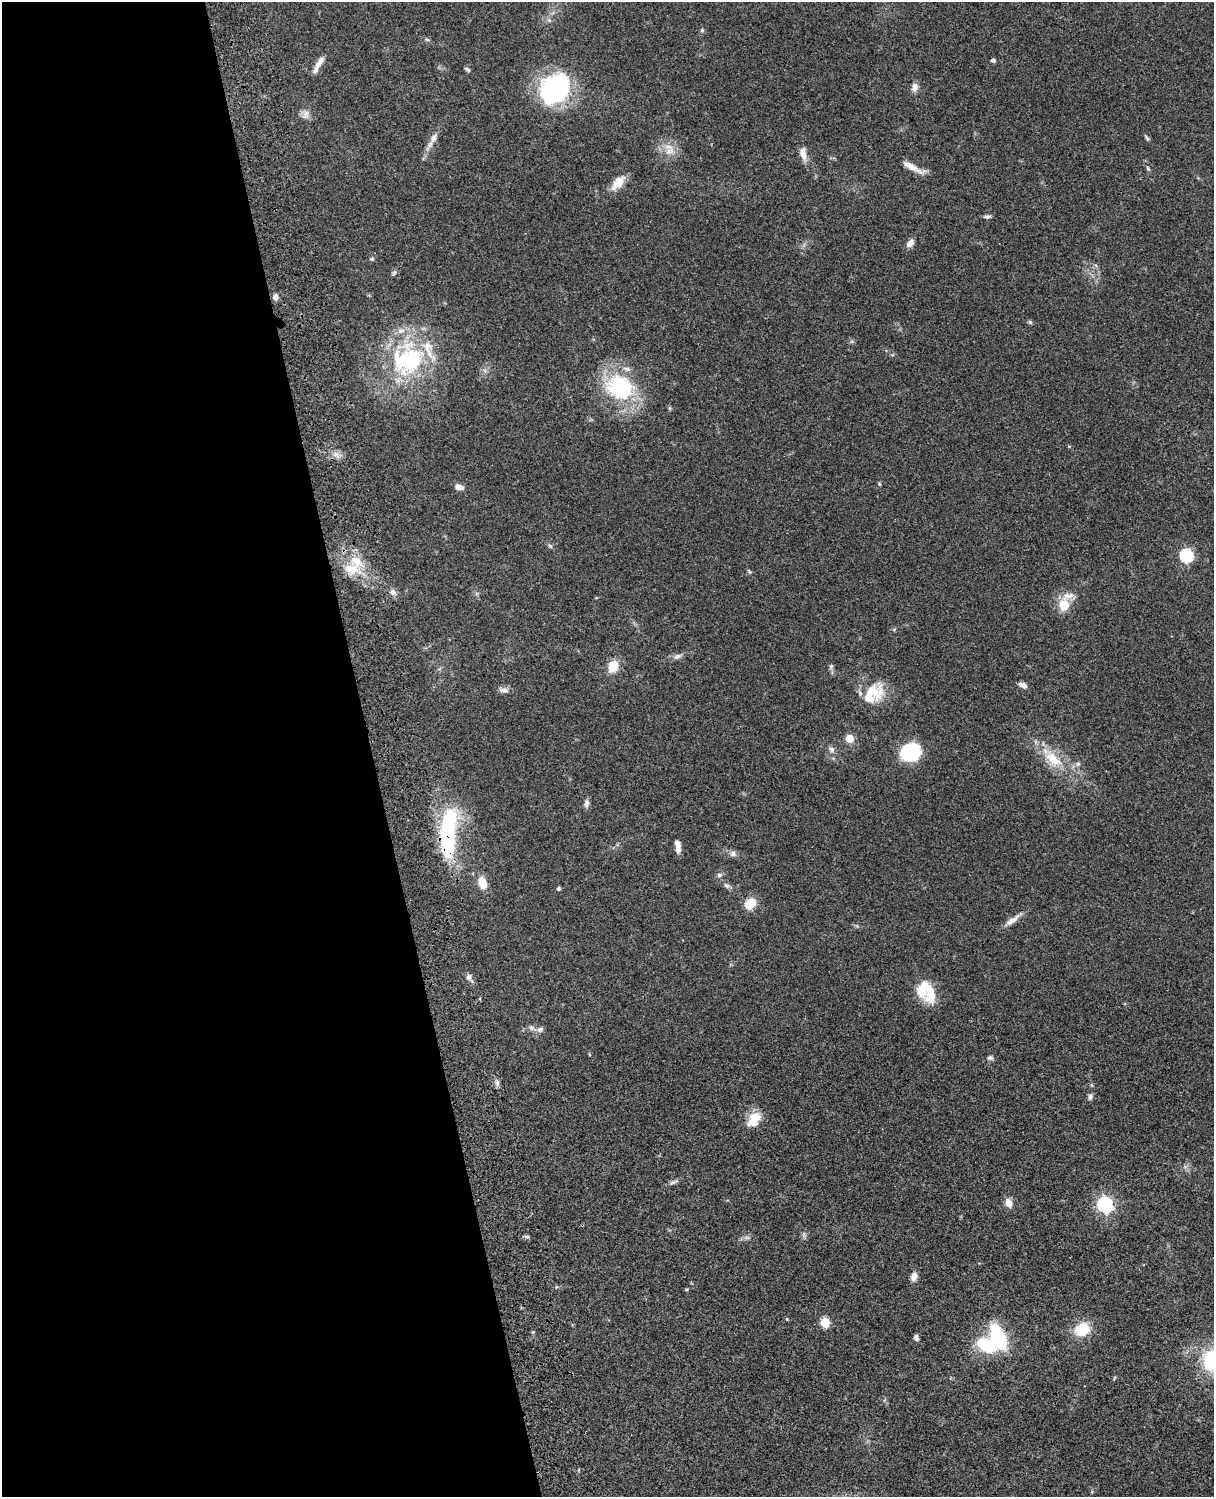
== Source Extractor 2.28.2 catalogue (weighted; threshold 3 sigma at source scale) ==
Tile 5 of 4 x 3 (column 1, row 2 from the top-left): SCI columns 121-1332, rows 1773-3267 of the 5088 x 4927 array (HDU 1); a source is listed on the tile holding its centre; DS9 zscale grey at full resolution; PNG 1216 x 1499 px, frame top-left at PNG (2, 2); no overlay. Shown black and unused: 31% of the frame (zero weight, under 3 of 4 exposures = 6% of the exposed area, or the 3 px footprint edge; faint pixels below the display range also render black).
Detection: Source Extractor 2.28.2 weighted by HDU 2 'WHT'; one run over the whole footprint, this tile lists its part. Background 0.0771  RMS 0.0058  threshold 0.0259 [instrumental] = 3 sigma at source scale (4.5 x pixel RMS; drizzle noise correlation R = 1.50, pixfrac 1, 0.05/0.05 arcsec/px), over >= 5 px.
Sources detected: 87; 1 inside a brighter object's white glare — not listed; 10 inside a brighter listed object's ellipse — not listed separately; the other 76 listed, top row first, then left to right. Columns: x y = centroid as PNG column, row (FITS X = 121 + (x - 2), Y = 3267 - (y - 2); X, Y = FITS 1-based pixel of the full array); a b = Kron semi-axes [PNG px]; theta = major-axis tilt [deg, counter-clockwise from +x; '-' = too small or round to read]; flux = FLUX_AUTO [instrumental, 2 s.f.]
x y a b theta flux
549 20 7 5 -45 1.4
702 30 6 5 - 0.81
427 40 6 4 -3 0.8
993 60 5 5 - 1.3
319 62 23 6 58 4.5
467 69 7 5 -38 1.2
915 87 12 8 74 2.9
555 88 30 24 38 89
305 114 13 8 67 3.1
433 138 15 8 61 4
1147 138 8 4 -60 1
669 151 15 10 35 6.3
803 154 16 8 -75 5
912 167 31 7 -28 6.3
1148 168 6 5 - 0.88
618 183 21 10 50 7.7
987 217 10 4 0 1.4
910 243 10 6 47 3.3
372 259 6 5 - 0.85
394 273 9 4 58 1.1
276 297 7 6 - 2.7
1030 322 6 5 - 0.86
410 360 44 36 63 66
620 387 41 34 -25 48
336 454 7 7 - 2.4
459 487 10 6 -18 3.3
550 546 8 5 -53 1.1
1186 556 6 6 - 77
352 569 21 13 -12 12
749 571 6 4 -47 0.74
393 592 8 7 - 2.4
1064 605 19 14 88 10
894 629 6 4 20 0.68
677 656 12 6 22 2.4
613 666 10 8 67 14
831 666 8 6 73 1.2
1023 685 10 5 -27 2.9
503 690 14 6 -8 2.4
875 691 26 24 11 18
850 738 5 5 - 15
831 749 9 7 -33 2
910 752 18 15 22 37
1053 759 29 14 -43 17
1078 764 6 6 - 1.7
586 804 11 6 88 2.2
449 832 66 18 87 63
678 849 12 8 88 3
733 854 8 7 - 2.1
719 875 8 5 14 1.4
483 883 14 9 -74 8.3
727 886 10 6 -28 1.7
559 889 4 4 - 1.3
750 903 15 12 48 7.9
1012 920 24 7 36 4.7
469 977 9 7 88 2.1
929 990 37 13 -70 13
540 1029 9 7 22 2.3
990 1058 8 6 -2 1.4
497 1083 9 6 -83 1.7
1090 1097 9 6 75 1.6
753 1122 20 11 -83 8.7
673 1182 13 5 25 1.7
1008 1203 9 8 - 4.8
1105 1205 7 6 - 140
804 1234 9 3 -85 1.1
527 1236 8 4 -8 1
747 1238 7 4 -1 1.3
914 1276 10 7 69 3.4
686 1289 5 3 - 0.55
825 1322 5 5 - 28
1082 1329 13 11 23 19
533 1332 4 4 - 0.66
998 1337 20 10 -64 45
916 1338 6 5 - 1.8
986 1345 25 18 -26 25
1114 1378 6 3 71 0.57
Overlapping masked pixels (flux is a lower limit): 1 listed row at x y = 449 832